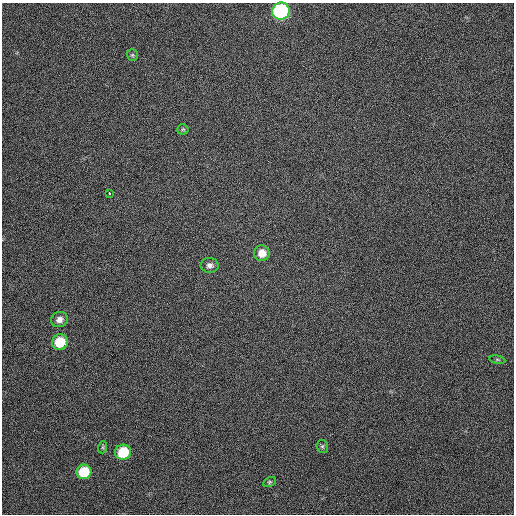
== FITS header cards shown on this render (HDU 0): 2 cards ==
NAXIS1  =                  512
NAXIS2  =                  512

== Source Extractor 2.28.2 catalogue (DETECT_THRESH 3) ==
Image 512 x 512 px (HDU 0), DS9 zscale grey, 1 PNG px = 1 image px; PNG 516 x 516 px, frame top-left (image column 1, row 512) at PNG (2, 3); each listed source drawn as its Kron ellipse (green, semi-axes under 4 px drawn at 4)
Background 352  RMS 7.9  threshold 23.6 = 3 sigma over >= 5 px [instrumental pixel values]
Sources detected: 14; all 14 listed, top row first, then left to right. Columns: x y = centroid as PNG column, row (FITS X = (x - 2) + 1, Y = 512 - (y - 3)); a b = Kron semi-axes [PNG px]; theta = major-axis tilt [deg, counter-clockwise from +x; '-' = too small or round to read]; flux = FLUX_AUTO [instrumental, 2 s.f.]
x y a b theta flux
281 11 9 8 - 84000
132 55 6 5 - 840
183 129 5 5 - 780
109 193 3 2 - 2800
262 253 8 7 - 6200
210 265 9 7 -3 2300
59 320 8 7 - 3000
60 342 8 7 - 15000
497 360 8 4 -8 840
322 446 6 6 - 1000
103 447 6 4 72 750
123 452 8 7 - 19000
84 472 7 7 - 19000
269 482 6 4 28 800